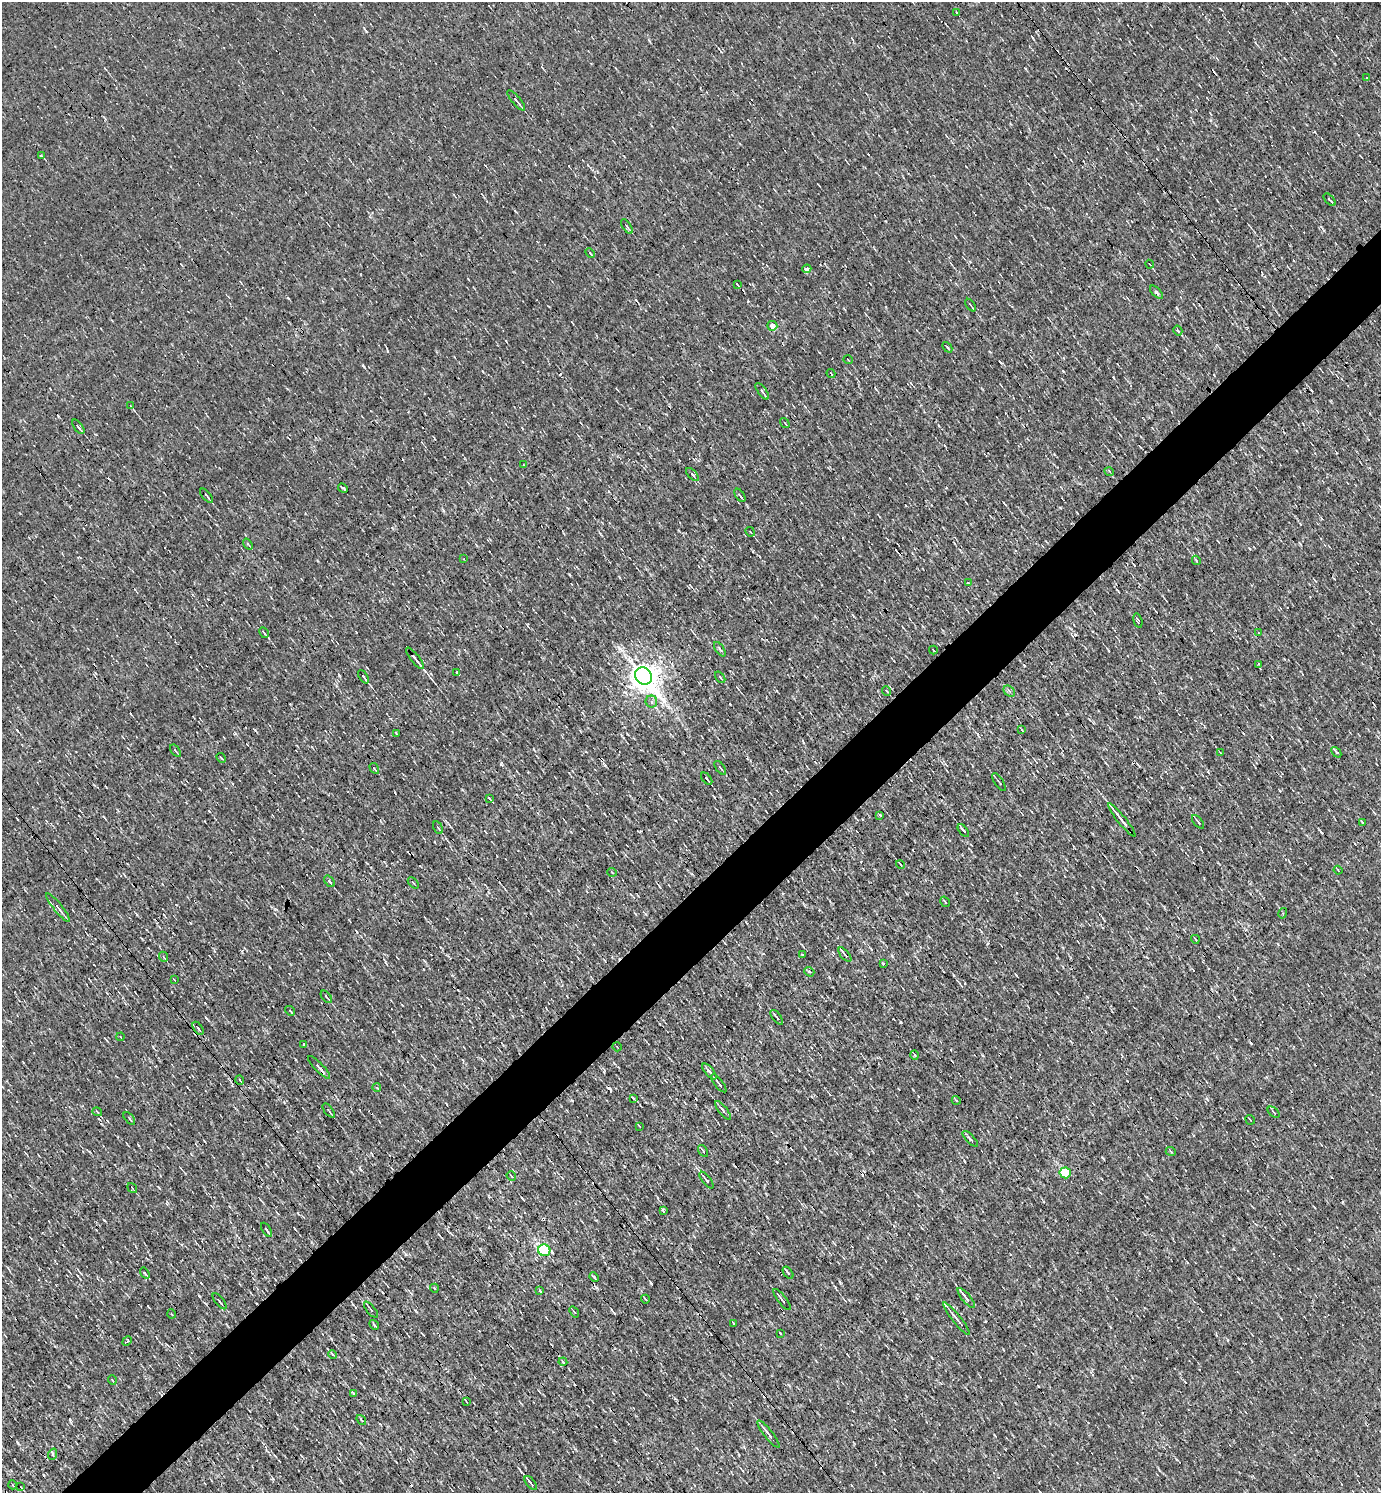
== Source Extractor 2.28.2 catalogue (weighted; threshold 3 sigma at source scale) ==
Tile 7 of 4 x 4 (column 3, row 2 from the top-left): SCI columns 2912-4290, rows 2985-4475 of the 5966 x 5967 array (HDU 1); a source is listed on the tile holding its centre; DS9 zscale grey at full resolution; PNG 1383 x 1495 px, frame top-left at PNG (2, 2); each listed source drawn as its Kron ellipse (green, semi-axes under 4 px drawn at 4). Shown black and unused: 5% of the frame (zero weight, under 3 of 4 exposures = <1% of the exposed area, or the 3 px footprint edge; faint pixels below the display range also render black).
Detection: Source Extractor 2.28.2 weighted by HDU 2 'WHT'; one run over the whole footprint, this tile lists its part. Background -4.87e-04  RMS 0.039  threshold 0.175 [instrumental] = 3 sigma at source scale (4.5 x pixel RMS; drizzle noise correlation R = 1.50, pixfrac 1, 0.05/0.05 arcsec/px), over >= 5 px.
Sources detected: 150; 11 cosmic-ray / hot-pixel residue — neither listed nor drawn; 1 inside a brighter listed object's ellipse — not listed separately; the other 138 listed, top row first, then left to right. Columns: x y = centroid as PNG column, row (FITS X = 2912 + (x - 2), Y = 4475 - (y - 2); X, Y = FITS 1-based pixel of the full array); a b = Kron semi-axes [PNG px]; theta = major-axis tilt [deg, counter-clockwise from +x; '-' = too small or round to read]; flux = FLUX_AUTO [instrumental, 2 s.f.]
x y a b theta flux
956 12 3 2 - 5
1367 78 3 2 - 6.2
516 100 13 3 -50 10
41 156 3 3 - 41
1330 200 7 2 -48 4.8
627 227 8 3 -57 5.5
590 253 5 3 - 3.8
1150 264 4 2 - 2.9
807 269 4 4 - 17
738 285 4 2 - 4.6
1157 292 8 4 -44 6.2
970 305 7 2 -51 7.4
772 326 5 5 - 33
1178 331 5 3 - 6
947 347 6 2 -46 4.4
848 360 5 2 - 3.1
831 374 4 2 - 3.1
762 391 10 3 -54 8.3
131 406 3 2 - 3
785 423 5 3 - 3.3
78 427 8 3 -53 8
523 465 2 2 - 3.5
1109 471 5 3 - 4.6
692 474 8 3 -45 7.4
343 488 5 2 - 4.7
740 495 7 3 -55 6.3
207 496 8 2 -50 6.5
750 532 5 2 - 3.1
248 544 6 3 -53 3.8
464 559 2 2 - 2
1196 560 5 2 - 4.2
968 583 4 2 - 3.3
1138 621 7 2 -75 4.3
264 633 6 3 -60 5.2
1259 633 3 2 - 2.2
720 649 8 3 -56 5.9
933 650 4 2 - 3.7
415 658 13 3 -51 23
1259 664 3 3 - 3.1
456 672 3 3 - 10
643 676 9 8 - 5300
363 677 7 3 -55 12
720 677 6 3 -54 4.5
887 691 5 2 - 3.8
1009 691 6 5 - 7.5
651 701 6 5 - 11
1022 730 4 3 - 2.8
396 733 4 3 - 2.9
176 751 7 3 -53 4.9
1220 752 3 2 - 2.5
1336 752 6 3 -50 13
221 758 5 2 - 3.9
374 768 6 3 -57 4.4
720 768 8 3 -55 6.9
707 779 7 2 -50 8.9
999 782 10 2 -55 5
489 798 4 2 - 4.4
880 815 4 3 - 4.8
1122 820 21 3 -52 38
1198 822 8 2 -51 6.4
1362 822 3 2 - 3.2
438 827 7 3 -61 5.3
963 830 7 2 -52 12
901 864 4 2 - 3.4
1338 870 4 2 - 3.3
612 872 4 3 - 2.9
330 881 6 3 -52 9.8
413 883 6 2 -46 3.5
945 902 5 2 - 3.4
58 908 18 4 -51 19
1283 913 5 3 - 3.6
1195 939 4 3 - 2.9
802 955 3 2 - 3.3
845 955 8 3 -49 7.7
164 957 5 3 - 3.9
883 964 3 3 - 19
809 972 5 4 - 6.3
174 980 3 2 - 3.4
326 997 7 2 -50 7.7
290 1011 5 3 - 3.5
777 1017 9 2 -52 8
198 1028 7 3 -56 5.2
121 1037 4 2 - 2.9
304 1045 3 2 - 3.1
617 1047 5 2 - 3
915 1055 4 3 - 3.4
319 1067 15 3 -45 11
709 1072 10 3 -50 9.7
240 1080 5 2 - 3.2
719 1083 11 2 -52 14
377 1088 4 3 - 2.9
633 1098 3 2 - 3.4
956 1100 4 3 - 3.5
723 1110 11 4 -51 15
329 1111 8 3 -51 4.9
97 1112 5 3 - 4.7
1274 1112 7 2 -41 4.1
129 1118 7 3 -50 4.4
1250 1120 5 2 - 3.5
639 1126 3 2 - 2.5
970 1139 10 3 -45 6.4
703 1151 6 2 -57 3.5
1171 1152 5 3 - 3.5
1065 1173 5 5 - 200
511 1176 5 2 - 3.6
706 1180 10 3 -52 14
132 1188 5 2 - 3.9
663 1211 4 2 - 6.1
266 1230 8 3 -57 4.4
544 1250 6 6 - 480
145 1273 6 3 -56 4.9
788 1273 7 3 -53 12
594 1277 5 3 - 3.8
434 1288 4 3 - 2.9
540 1291 4 2 - 3.3
966 1298 13 4 -50 20
645 1299 4 2 - 3.1
782 1299 13 2 -53 6.2
219 1301 10 2 -52 7.1
371 1310 10 3 -50 6.4
574 1312 6 3 -53 3.7
172 1314 4 3 - 3.2
957 1319 20 3 -51 15
734 1323 3 3 - 7.4
374 1325 5 2 - 4.5
780 1333 3 2 - 2.6
127 1341 5 3 - 5.1
333 1354 4 3 - 14
563 1362 4 3 - 5.2
112 1380 5 3 - 3.1
354 1393 4 3 - 5.6
466 1402 4 2 - 3.6
361 1420 5 3 - 4.5
768 1434 17 3 -52 16
53 1454 6 3 71 4.4
531 1483 8 2 -51 9.5
13 1485 4 3 - 2.9
21 1487 3 2 - 1.9
Overlapping masked pixels (flux is a lower limit): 2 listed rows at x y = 643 676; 198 1028
Unlisted compact peaks at least as high as the median listed source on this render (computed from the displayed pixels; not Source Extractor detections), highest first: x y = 501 764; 651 1283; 1251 1043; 364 367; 18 1443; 646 1216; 730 704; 572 1100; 288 298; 748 301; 892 956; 104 1220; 443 510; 1309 1240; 614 1313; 406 1254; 1002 363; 235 733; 1207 1099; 377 1339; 1177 308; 1025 68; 360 1169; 645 914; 387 351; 1342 1202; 273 1479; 318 561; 209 811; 356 632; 364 28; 298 1213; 55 1346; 614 1440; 137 915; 159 1188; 462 790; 392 528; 167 1202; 1300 544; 990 352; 1266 1077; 353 1304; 266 1450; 604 1070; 242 951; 627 734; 153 1047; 1304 769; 1033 38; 965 983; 913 1090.